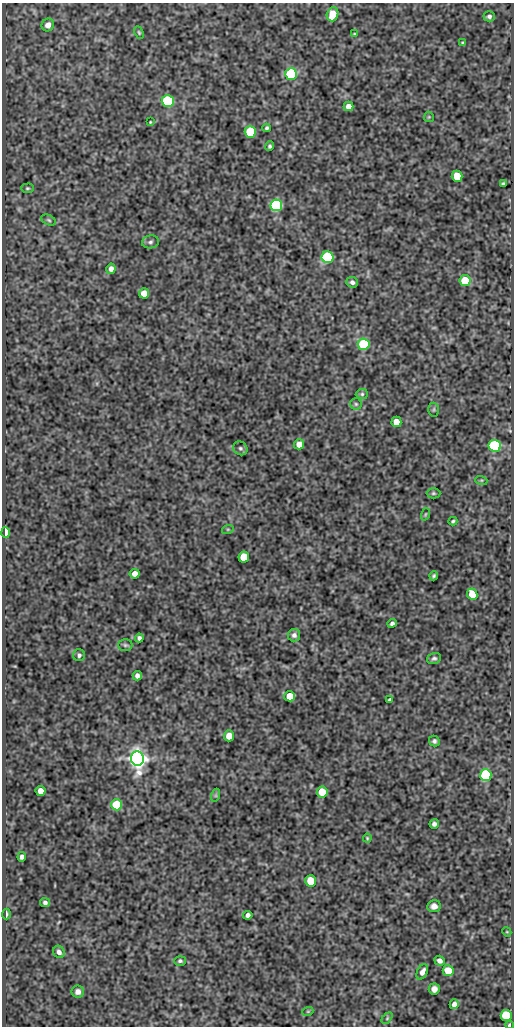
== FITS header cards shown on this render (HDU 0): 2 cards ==
NAXIS1  =                  512
NAXIS2  =                 1024

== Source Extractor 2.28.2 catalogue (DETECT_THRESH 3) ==
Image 512 x 1024 px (HDU 0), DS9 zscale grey, 1 PNG px = 1 image px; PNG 516 x 1028 px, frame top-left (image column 1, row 1024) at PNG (2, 3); each listed source drawn as its Kron ellipse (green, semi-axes under 4 px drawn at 4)
Background 93.8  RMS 0.54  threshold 1.61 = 3 sigma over >= 5 px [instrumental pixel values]
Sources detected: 81; all 81 listed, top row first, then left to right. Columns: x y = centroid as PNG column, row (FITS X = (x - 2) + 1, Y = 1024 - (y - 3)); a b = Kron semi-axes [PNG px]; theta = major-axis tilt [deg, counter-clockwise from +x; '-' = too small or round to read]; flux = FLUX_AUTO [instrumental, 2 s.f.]
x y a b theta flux
332 14 7 5 73 780
489 16 6 5 - 91
48 25 6 6 - 240
139 32 6 4 -64 50
354 34 4 3 - 39
463 43 3 3 - 48
291 74 6 6 - 4700
168 101 6 6 - 4200
349 106 5 5 - 240
429 117 5 5 - 37
150 122 3 3 - 31
267 128 4 3 - 67
250 132 5 5 - 2300
269 146 5 4 - 72
457 176 5 5 - 930
503 184 4 3 - 52
27 188 6 4 1 54
276 205 6 6 - 5100
49 220 7 5 -27 68
150 242 8 6 10 110
328 257 6 6 - 4300
111 269 5 4 - 170
465 281 5 5 - 1300
352 282 6 5 - 130
144 293 5 5 - 380
364 344 6 5 - 3200
362 394 6 5 - 59
356 404 6 5 - 65
434 410 7 5 88 58
396 422 5 5 - 500
299 444 5 5 - 310
495 446 6 6 - 5300
240 448 7 6 - 92
481 480 6 4 -17 49
433 493 7 5 1 61
425 514 6 4 70 41
453 521 4 3 - 53
228 529 6 3 18 47
6 533 5 4 - 1700
244 557 5 5 - 1100
135 574 5 4 - 310
434 576 4 3 - 62
472 594 6 5 - 780
392 623 4 4 - 100
294 635 6 6 - 120
139 638 4 4 - 94
125 645 7 6 - 82
79 655 6 6 - 96
434 658 7 5 20 87
137 676 5 4 - 140
290 696 5 5 - 800
390 700 4 3 - 62
229 736 5 5 - 460
434 741 5 5 - 83
137 759 7 6 - 30000
486 775 6 5 - 4400
41 791 5 5 - 290
322 792 5 5 - 1200
216 795 7 4 72 60
117 805 5 5 - 1900
434 824 5 4 - 100
367 838 4 3 - 41
22 857 5 4 - 120
311 881 5 5 - 1300
45 903 5 4 - 100
434 906 7 6 - 170
6 914 5 3 - 77
248 915 4 4 - 130
507 932 5 3 - 32
59 952 6 5 - 150
180 961 6 5 - 65
440 961 5 4 - 170
448 971 5 5 - 920
422 972 8 5 64 200
434 989 6 5 - 190
78 992 6 6 - 170
454 1004 5 4 - 190
308 1011 5 3 - 33
506 1015 5 5 - 2700
387 1018 6 4 47 55
509 1025 4 4 - 66
At the frame edge (FLAGS 8, measured only in part): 1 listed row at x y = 509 1025